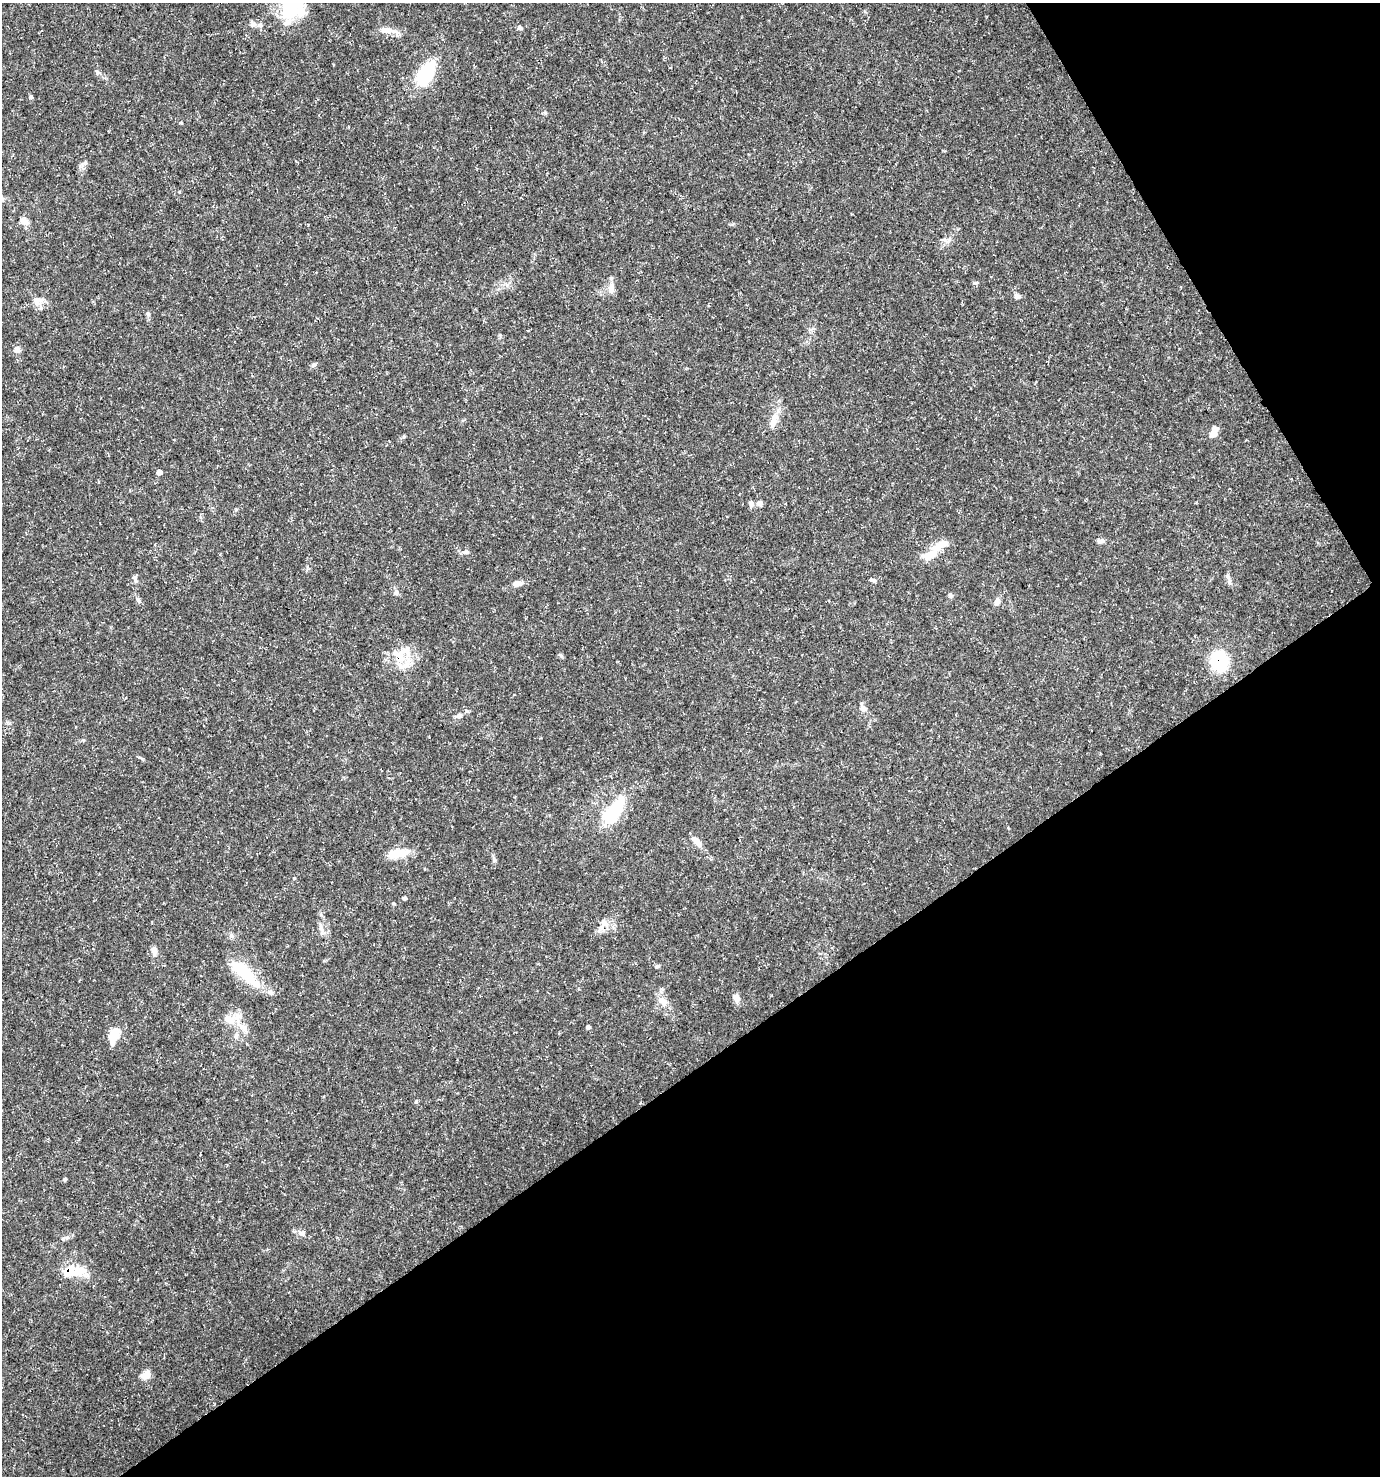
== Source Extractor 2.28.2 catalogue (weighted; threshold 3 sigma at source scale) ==
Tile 12 of 4 x 4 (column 4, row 3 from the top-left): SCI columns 4255-5632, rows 1479-2952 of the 5813 x 5899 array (HDU 1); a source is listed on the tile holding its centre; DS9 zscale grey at full resolution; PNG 1382 x 1478 px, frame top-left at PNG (2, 3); no overlay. Shown black and unused: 33% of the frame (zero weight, under 3 of 5 exposures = <1% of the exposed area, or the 3 px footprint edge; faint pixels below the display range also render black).
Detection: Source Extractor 2.28.2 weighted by HDU 2 'WHT'; one run over the whole footprint, this tile lists its part. Background 0.0272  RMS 0.0025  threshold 0.0114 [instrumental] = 3 sigma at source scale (4.5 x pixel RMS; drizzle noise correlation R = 1.50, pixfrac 1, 0.0396/0.0396 arcsec/px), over >= 5 px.
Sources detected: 70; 1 inside a brighter object's white glare — not listed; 9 inside a brighter listed object's ellipse — not listed separately; the other 60 listed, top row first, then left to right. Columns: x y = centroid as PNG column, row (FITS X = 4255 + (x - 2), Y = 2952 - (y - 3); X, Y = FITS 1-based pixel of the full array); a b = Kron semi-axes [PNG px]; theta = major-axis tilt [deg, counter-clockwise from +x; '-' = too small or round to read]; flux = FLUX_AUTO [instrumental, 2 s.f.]
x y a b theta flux
292 9 35 19 41 11
253 24 9 8 - 1.1
520 28 6 5 - 0.69
387 30 25 8 -6 2.4
97 72 7 5 -25 0.51
426 73 27 14 67 14
31 97 5 5 - 0.42
181 123 5 3 - 0.23
85 163 6 5 - 0.53
24 221 12 8 -30 1.5
611 278 6 6 - 0.47
976 283 7 3 5 0.33
611 287 11 7 42 1.4
1017 296 9 7 -51 0.82
37 301 13 11 -5 1.9
148 314 6 5 - 0.51
17 350 8 7 - 1.3
313 365 7 5 16 0.59
774 420 24 9 70 3
1213 434 9 8 - 1.6
404 436 5 5 - 0.32
160 472 5 5 - 1.2
759 503 9 8 - 0.81
751 504 8 7 - 0.84
1101 541 9 6 6 0.79
466 552 9 7 3 0.9
929 555 21 10 22 3.7
1228 577 9 5 -64 0.72
135 579 12 4 -65 0.65
873 580 6 4 -27 0.59
517 583 12 7 9 1.6
396 592 8 6 -74 0.68
950 595 7 6 - 0.48
138 600 7 5 -62 0.6
997 601 10 6 71 1.2
399 656 23 13 -63 5.2
1219 661 18 14 -67 15
863 708 9 7 -59 1.2
459 716 10 7 19 0.96
613 812 39 16 56 13
697 842 15 7 -49 2.1
398 853 23 9 9 5.4
294 878 4 4 - 0.25
404 898 5 4 - 0.53
604 922 13 8 -44 1.7
321 927 14 5 -78 1.1
154 951 12 7 -84 1.3
657 966 7 5 10 0.44
244 972 46 14 -43 11
736 998 10 8 -67 1.6
663 1001 14 10 -29 2.3
237 1017 15 13 56 3
588 1028 6 4 17 0.52
114 1035 18 10 76 4.1
236 1036 9 5 62 0.78
416 1102 5 4 - 0.31
65 1179 5 4 - 0.37
301 1233 9 6 0 0.86
70 1271 14 7 3 12
146 1375 12 9 49 2.1
Overlapping masked pixels (flux is a lower limit): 2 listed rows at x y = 1219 661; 70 1271
Isophote crosses this tile's border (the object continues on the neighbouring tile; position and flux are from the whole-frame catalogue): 1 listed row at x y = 292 9
Unlisted compact peaks at least as high as the median listed source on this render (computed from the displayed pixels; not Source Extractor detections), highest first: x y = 561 656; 545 113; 67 1237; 393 903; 494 860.